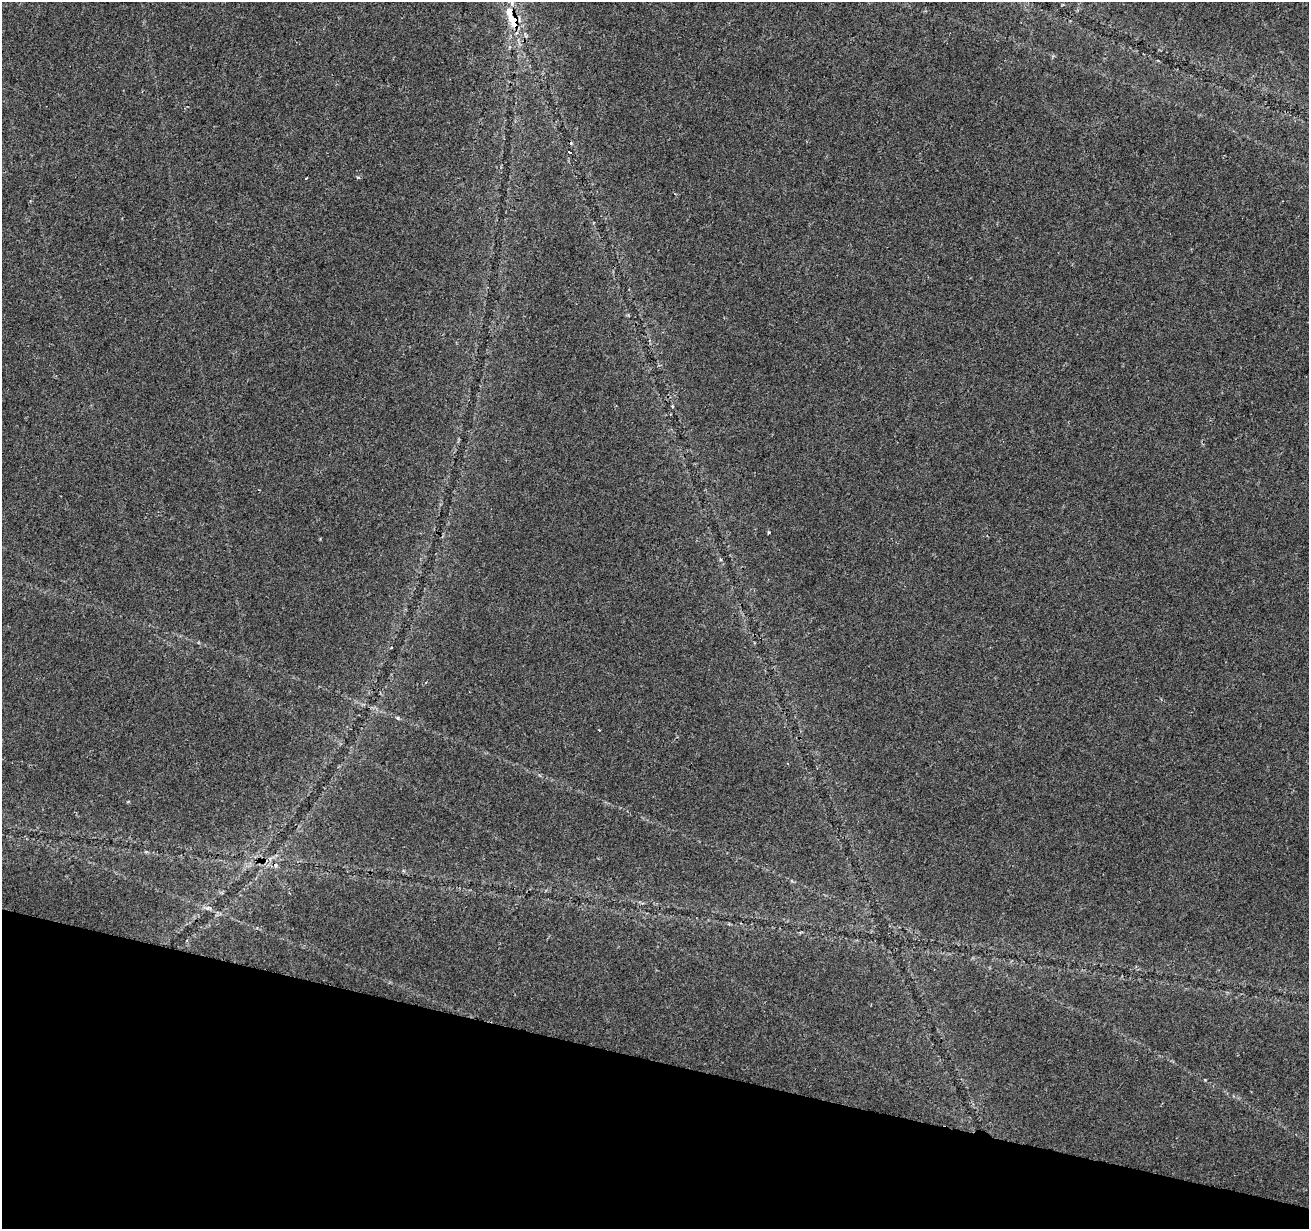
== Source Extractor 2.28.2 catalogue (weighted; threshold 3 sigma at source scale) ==
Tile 15 of 4 x 4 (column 3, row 4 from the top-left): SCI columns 2623-3929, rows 287-1513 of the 5255 x 5425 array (HDU 1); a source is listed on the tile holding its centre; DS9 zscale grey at full resolution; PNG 1311 x 1231 px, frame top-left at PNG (2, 2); no overlay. Shown black and unused: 14% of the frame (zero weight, under 2 of 3 exposures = <1% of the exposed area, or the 3 px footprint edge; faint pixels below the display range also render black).
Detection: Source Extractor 2.28.2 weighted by HDU 2 'WHT'; one run over the whole footprint, this tile lists its part. Background 0.0227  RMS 0.0036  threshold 0.0163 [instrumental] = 3 sigma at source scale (4.5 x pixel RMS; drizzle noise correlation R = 1.50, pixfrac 1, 0.0396/0.0396 arcsec/px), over >= 5 px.
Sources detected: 9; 2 cosmic-ray / hot-pixel residue — not listed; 1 inside a brighter listed object's ellipse — not listed separately; the other 6 listed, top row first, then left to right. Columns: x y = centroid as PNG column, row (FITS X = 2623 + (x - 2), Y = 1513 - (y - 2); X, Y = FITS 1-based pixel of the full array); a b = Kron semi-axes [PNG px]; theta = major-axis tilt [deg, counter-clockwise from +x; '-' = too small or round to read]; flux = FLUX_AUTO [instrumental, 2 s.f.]
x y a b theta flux
514 20 12 9 -79 12
570 152 3 3 - 1.2
358 177 5 4 - 0.52
306 178 3 2 - 0.3
672 406 4 3 - 0.42
208 908 9 5 7 1
Overlapping masked pixels (flux is a lower limit): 1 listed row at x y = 514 20